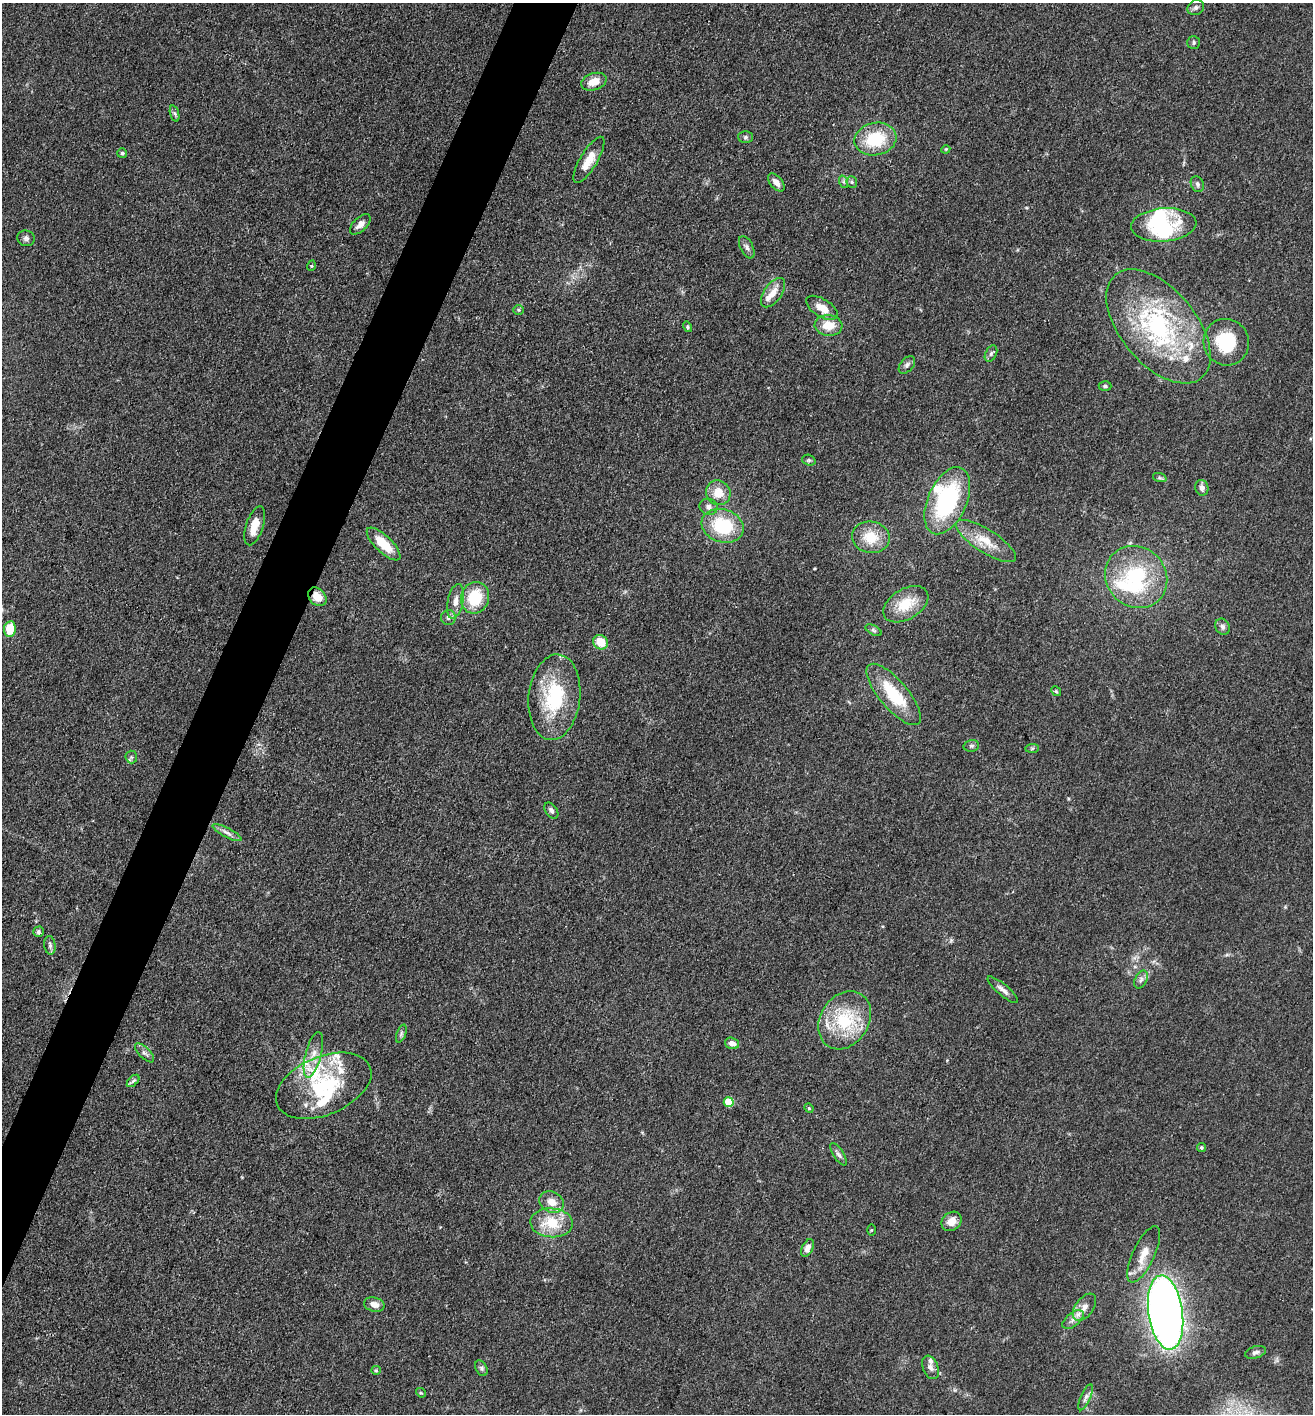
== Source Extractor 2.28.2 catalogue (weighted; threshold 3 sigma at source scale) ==
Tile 7 of 4 x 4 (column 3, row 2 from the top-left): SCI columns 2899-4209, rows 2828-4239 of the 5662 x 5653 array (HDU 1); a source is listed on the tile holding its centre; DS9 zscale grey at full resolution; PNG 1315 x 1416 px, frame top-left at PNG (2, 3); each listed source drawn as its Kron ellipse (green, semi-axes under 4 px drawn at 4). Shown black and unused: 4% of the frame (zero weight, under 3 of 4 exposures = <1% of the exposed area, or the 3 px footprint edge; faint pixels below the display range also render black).
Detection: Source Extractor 2.28.2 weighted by HDU 2 'WHT'; one run over the whole footprint, this tile lists its part. Background 0.0661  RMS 0.0058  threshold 0.026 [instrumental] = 3 sigma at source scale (4.5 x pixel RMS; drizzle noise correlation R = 1.50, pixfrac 1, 0.05/0.05 arcsec/px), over >= 5 px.
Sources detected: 103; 4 inside a brighter object's white glare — neither listed nor drawn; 11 inside a brighter listed object's ellipse — not listed separately; the other 88 listed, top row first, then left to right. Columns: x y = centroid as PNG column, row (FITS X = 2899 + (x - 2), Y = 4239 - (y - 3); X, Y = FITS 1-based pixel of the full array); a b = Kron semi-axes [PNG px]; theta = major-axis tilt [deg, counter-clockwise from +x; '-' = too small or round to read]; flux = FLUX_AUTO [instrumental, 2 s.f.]
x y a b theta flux
1196 8 8 7 - 1.8
1194 43 6 6 - 1.3
594 82 13 8 18 7.7
175 113 8 4 -71 1.2
746 137 7 6 - 1.3
875 139 21 16 13 27
946 149 4 3 - 0.53
122 153 5 5 - 1.1
589 160 26 8 59 9.9
776 182 11 6 -49 3.9
844 182 6 4 -72 1
852 182 6 5 - 1
1197 184 8 6 -66 1.7
360 224 13 6 44 3.5
1164 225 33 16 4 35
26 238 8 7 - 1.7
747 247 12 6 -64 2.1
311 266 5 3 - 0.54
773 293 17 8 55 6.3
822 308 18 9 -32 7
518 310 5 4 - 0.85
829 325 14 10 -4 10
1158 326 67 37 -50 96
687 327 5 4 - 0.88
1226 342 23 22 - 29
991 354 9 5 63 1.5
907 365 10 6 49 1.9
1105 386 6 5 - 1.1
809 460 7 5 -19 1
1160 478 7 4 -18 1
1202 488 8 6 -75 2.5
718 493 13 12 - 8.7
947 501 36 19 66 64
708 507 9 8 - 2.8
255 526 20 8 72 9.3
723 526 21 16 -17 32
871 537 19 15 -10 15
986 541 35 11 -33 13
384 544 22 8 -44 16
1136 577 32 29 -44 48
317 597 10 8 -46 7.9
475 598 16 14 75 22
455 601 18 7 78 4.9
906 604 25 15 31 15
448 618 7 7 - 1.9
1222 627 8 7 - 1.9
10 629 8 6 81 14
873 630 9 4 -28 1.1
600 642 8 6 -37 12
1056 691 5 4 - 0.73
894 694 38 14 -50 28
554 697 43 26 84 43
971 746 8 5 14 1.3
1032 748 7 4 2 0.9
131 757 6 6 - 1.3
551 810 9 5 -55 1.9
227 833 16 4 -28 2.8
38 932 5 5 - 1.2
50 945 9 5 -83 1.7
1141 980 9 6 63 2.1
1003 990 19 5 -41 3.3
845 1020 31 24 57 35
401 1033 9 4 70 1.3
732 1043 7 5 -19 3.5
144 1053 12 5 -45 2.1
313 1055 23 8 75 6.9
133 1081 7 4 45 1.2
324 1086 50 29 23 49
729 1102 5 5 - 21
809 1108 5 4 - 0.72
1201 1148 4 4 - 1
838 1154 13 5 -57 2
552 1202 13 10 -27 6.6
951 1221 11 9 42 5.5
552 1223 21 14 -4 18
871 1230 6 4 88 0.59
808 1248 9 5 65 3.8
1144 1254 30 11 65 9.7
374 1305 10 7 -13 4.9
1084 1307 15 9 54 4.9
1166 1312 37 17 -82 430
1073 1319 12 6 39 3.3
1255 1352 11 6 17 1.9
931 1367 12 7 -68 3.1
481 1368 8 5 -61 1.3
376 1370 5 4 - 0.68
421 1393 5 4 - 0.62
1086 1397 14 5 66 2.6
Overlapping masked pixels (flux is a lower limit): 1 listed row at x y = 317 597